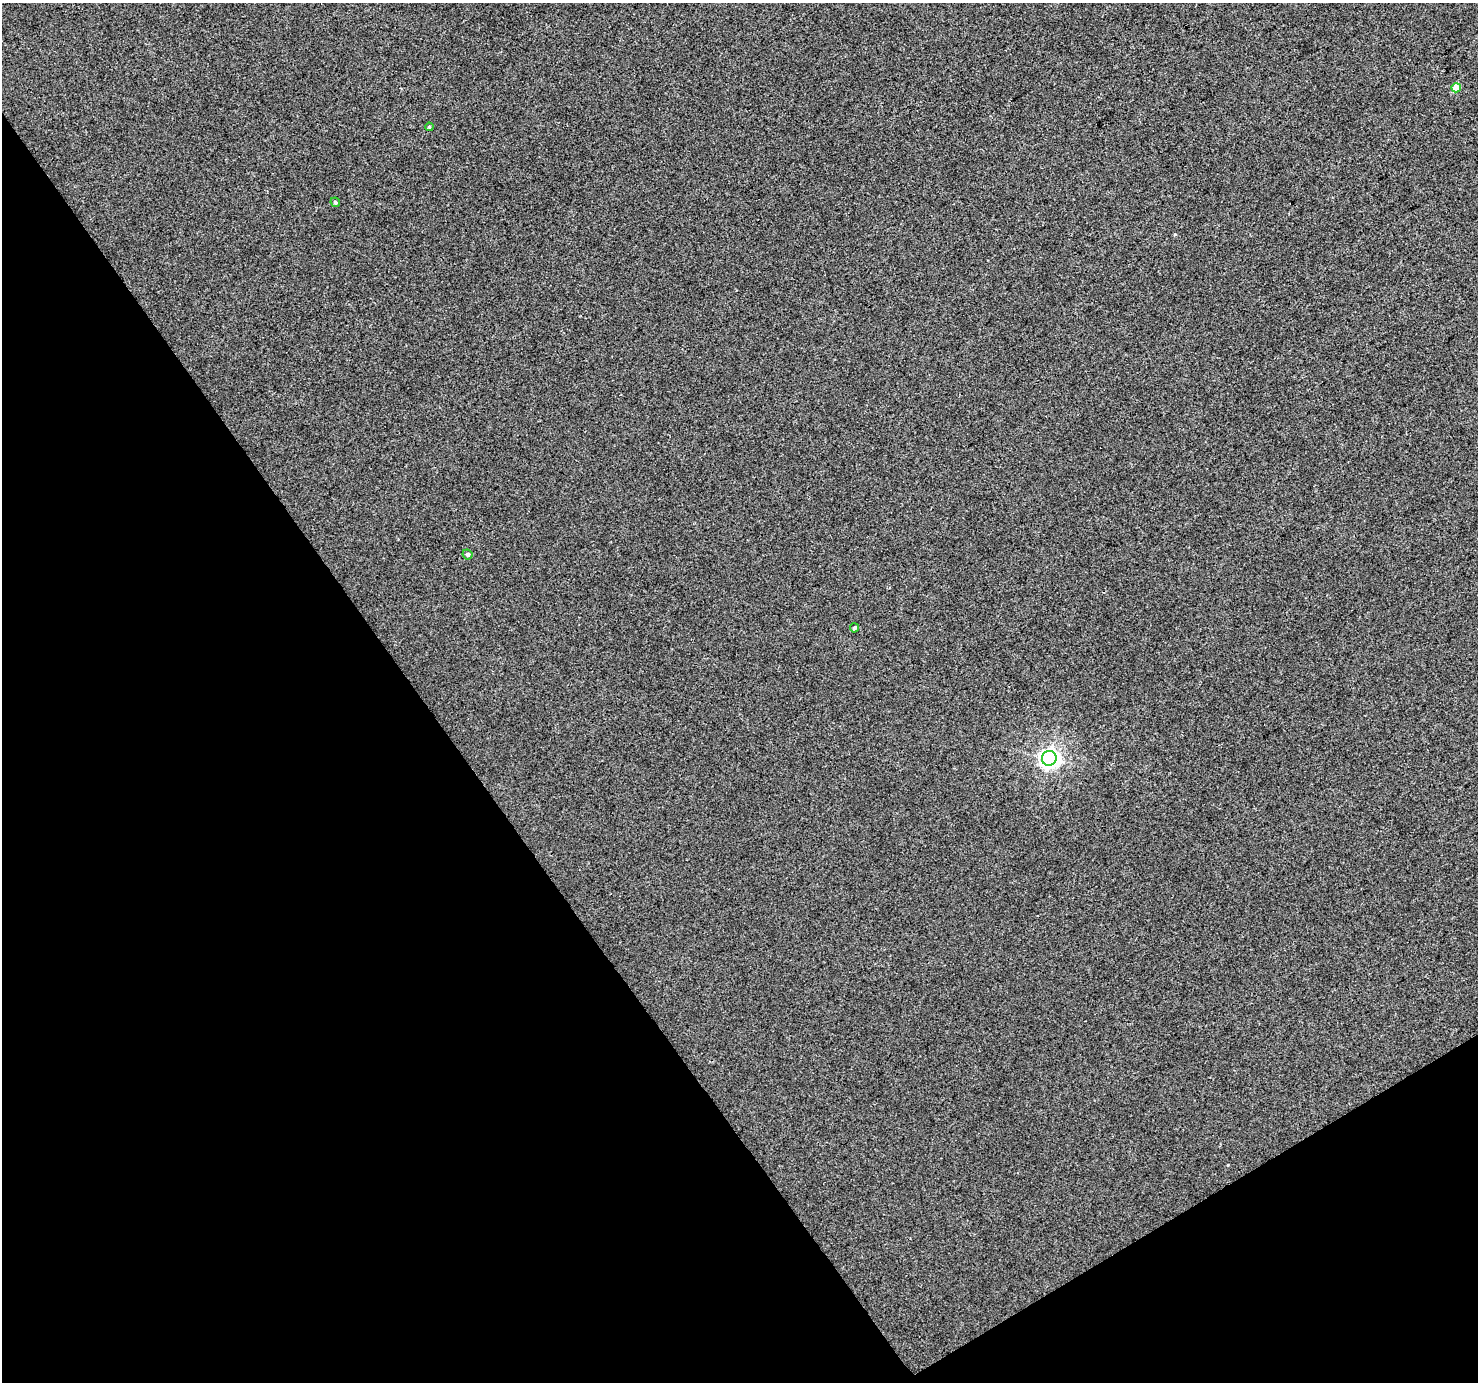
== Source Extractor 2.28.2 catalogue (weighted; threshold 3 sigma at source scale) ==
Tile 14 of 4 x 4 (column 2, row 4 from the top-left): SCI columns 1480-2955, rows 184-1563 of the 5906 x 5822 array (HDU 1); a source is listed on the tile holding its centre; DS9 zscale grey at full resolution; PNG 1480 x 1384 px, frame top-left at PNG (2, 3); each listed source drawn as its Kron ellipse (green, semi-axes under 4 px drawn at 4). Shown black and unused: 33% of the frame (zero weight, under 3 of 4 exposures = <1% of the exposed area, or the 3 px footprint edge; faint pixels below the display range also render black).
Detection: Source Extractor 2.28.2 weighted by HDU 2 'WHT'; one run over the whole footprint, this tile lists its part. Background 0.0157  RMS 0.0043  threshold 0.0192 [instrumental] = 3 sigma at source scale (4.5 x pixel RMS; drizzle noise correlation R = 1.50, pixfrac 1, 0.0396/0.0396 arcsec/px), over >= 5 px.
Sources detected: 6; all 6 listed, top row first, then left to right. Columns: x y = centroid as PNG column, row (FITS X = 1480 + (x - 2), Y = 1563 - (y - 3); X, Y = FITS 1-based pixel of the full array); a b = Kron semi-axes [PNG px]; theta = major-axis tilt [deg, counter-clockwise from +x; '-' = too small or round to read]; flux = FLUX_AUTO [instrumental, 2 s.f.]
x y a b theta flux
1456 88 5 4 - 7.7
429 127 4 4 - 0.44
335 202 5 4 - 0.8
468 554 5 5 - 1.1
854 628 4 4 - 0.79
1049 758 7 7 - 230